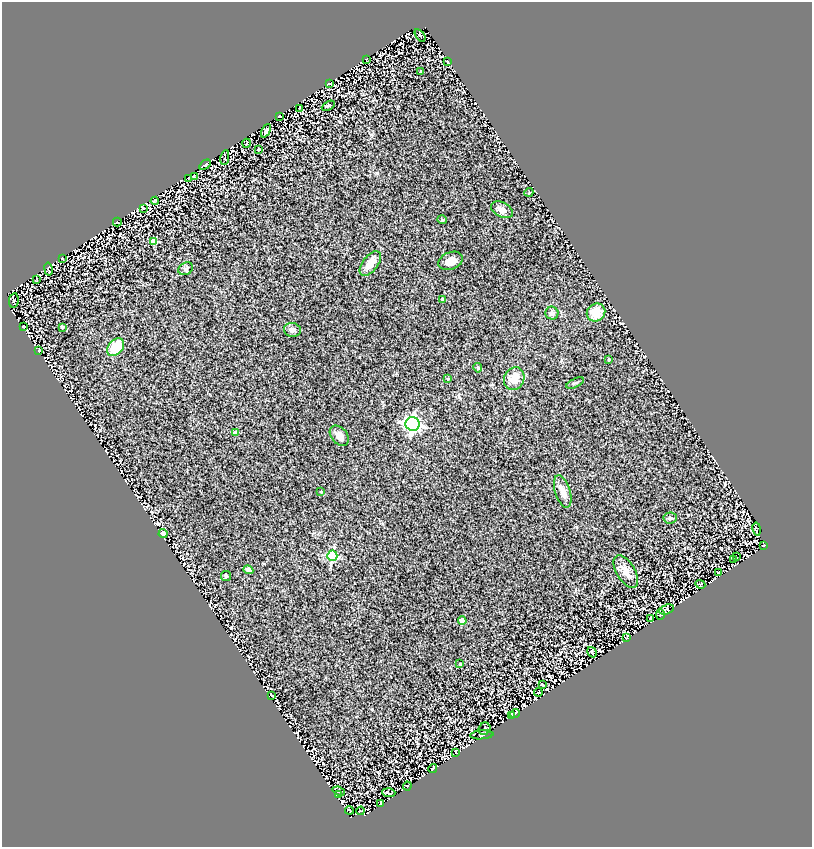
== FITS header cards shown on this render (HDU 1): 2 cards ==
NAXIS1  =                  810
NAXIS2  =                  845

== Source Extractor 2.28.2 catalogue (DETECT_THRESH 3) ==
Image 810 x 845 px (HDU 1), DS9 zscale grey, 1 PNG px = 1 image px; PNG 814 x 849 px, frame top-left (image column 1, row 845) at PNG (2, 2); each listed source drawn as its Kron ellipse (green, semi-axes under 4 px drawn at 4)
Background 2.3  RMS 0.17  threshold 0.502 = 3 sigma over >= 5 px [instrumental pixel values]
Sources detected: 82; all 82 listed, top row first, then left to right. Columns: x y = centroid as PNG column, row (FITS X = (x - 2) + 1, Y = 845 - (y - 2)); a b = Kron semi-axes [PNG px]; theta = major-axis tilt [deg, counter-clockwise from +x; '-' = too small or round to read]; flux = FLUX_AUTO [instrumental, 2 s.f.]
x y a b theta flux
420 35 7 3 -53 11
366 59 3 2 - 11
448 62 3 2 - 8
421 71 3 3 - 14
330 84 4 2 - 9.4
328 106 7 3 30 11
300 108 4 2 - 11
279 116 3 2 - 7.9
266 131 7 4 63 31
247 143 4 3 - 8.3
258 149 3 3 - 14
225 157 7 2 80 12
205 165 6 3 33 14
195 176 4 2 - 8.9
189 178 3 2 - 7.3
529 192 4 3 - 8.6
155 201 4 2 - 13
144 208 3 2 - 7.3
502 210 12 7 -27 60
442 220 5 4 - 12
117 222 4 2 - 4.9
153 241 4 4 - 180
62 258 3 2 - 6
451 261 13 8 21 74
370 263 14 7 52 110
48 269 6 3 -80 19
186 269 8 6 27 24
37 279 3 2 - 7.9
14 300 7 4 80 19
443 300 4 3 - 64
552 313 6 6 - 38
596 313 10 8 41 190
23 326 3 2 - 8.3
62 327 4 4 - 9.2
292 330 8 7 - 51
116 347 10 7 48 270
39 350 3 2 - 8.9
609 359 3 2 - 12
478 368 5 4 - 19
448 379 3 3 - 11
514 379 12 10 63 130
575 383 9 3 25 17
412 424 7 7 - 3600
235 433 4 4 - 110
339 436 11 8 -51 83
563 491 17 7 -73 77
321 492 3 3 - 8.7
670 518 7 5 4 20
757 529 7 2 -79 7.1
163 534 4 4 - 150
764 545 3 2 - 8.3
332 556 5 5 - 960
736 557 4 2 - 7.5
734 559 4 2 - 7.6
248 570 5 4 - 51
626 572 18 9 -59 100
718 573 3 2 - 10
226 576 5 5 - 17
700 584 5 4 - 16
666 609 7 4 18 9.8
660 614 5 3 - 13
651 618 3 2 - 9.3
462 621 4 4 - 210
627 637 4 2 - 9.1
592 652 5 3 - 11
460 664 4 3 - 12
542 684 3 2 - 7.5
538 692 4 2 - 9.9
272 695 3 2 - 9.3
515 713 5 3 - 10
511 715 4 2 - 11
485 729 6 5 - 12
482 735 12 4 4 15
456 752 3 2 - 7.6
433 768 5 2 - 9.7
407 786 4 4 - 11
339 791 6 4 -22 18
389 793 6 2 -4 13
338 795 4 2 - 12
380 803 3 2 - 9.9
349 810 4 2 - 12
361 811 4 2 - 11